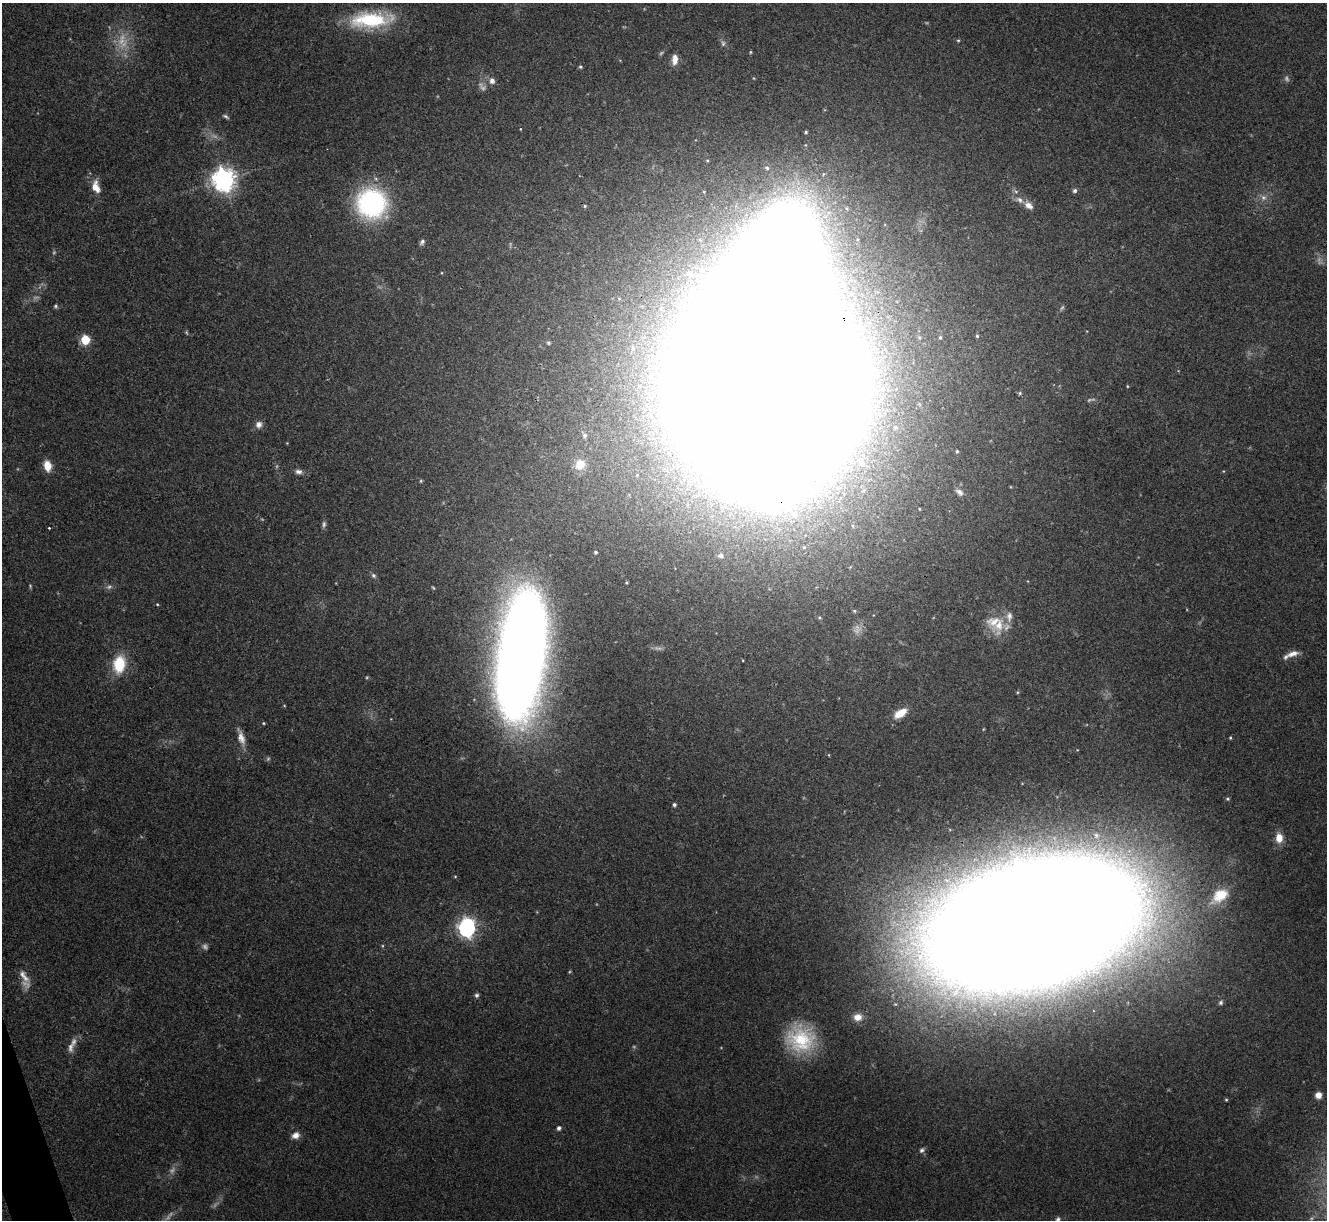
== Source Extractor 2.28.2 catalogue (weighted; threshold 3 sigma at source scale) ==
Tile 7 of 4 x 4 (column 3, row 2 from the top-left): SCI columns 2651-3975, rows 2581-3798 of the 5300 x 5287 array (HDU 1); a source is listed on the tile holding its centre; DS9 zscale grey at full resolution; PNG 1329 x 1222 px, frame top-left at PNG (2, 3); no overlay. Shown black and unused: <1% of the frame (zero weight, under 3 of 4 exposures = <1% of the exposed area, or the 3 px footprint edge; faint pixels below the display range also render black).
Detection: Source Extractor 2.28.2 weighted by HDU 2 'WHT'; one run over the whole footprint, this tile lists its part. Background 0.0571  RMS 0.0056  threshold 0.0253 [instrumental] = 3 sigma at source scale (4.5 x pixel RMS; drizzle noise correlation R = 1.50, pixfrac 1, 0.05/0.05 arcsec/px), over >= 5 px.
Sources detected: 108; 23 too faint to see at this stretch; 2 inside a brighter object's white glare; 1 cosmic-ray / hot-pixel residue — not listed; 4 inside a brighter listed object's ellipse — not listed separately; the other 78 listed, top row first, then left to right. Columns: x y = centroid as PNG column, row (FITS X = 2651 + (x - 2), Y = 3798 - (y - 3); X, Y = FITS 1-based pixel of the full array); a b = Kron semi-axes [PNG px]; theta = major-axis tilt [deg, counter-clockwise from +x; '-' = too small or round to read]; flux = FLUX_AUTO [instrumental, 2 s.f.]
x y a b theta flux
371 20 54 20 4 47
958 40 4 4 - 0.67
723 43 9 6 -80 1.8
750 52 5 3 - 0.59
675 60 13 7 87 4.6
580 67 5 4 - 0.9
492 81 9 8 - 2.9
226 116 9 4 -28 1.2
520 129 4 3 - 0.37
806 132 3 3 - 0.77
767 168 6 5 - 1.5
224 180 8 8 - 500
96 187 16 10 -70 7.4
1075 191 6 6 - 1.3
1263 197 9 8 - 2.7
371 203 31 30 - 87
1028 205 12 7 -39 4.2
585 206 5 4 - 0.84
422 242 8 6 55 1.7
702 269 7 6 - 1.7
689 273 8 7 - 1.9
56 306 6 5 - 0.92
977 336 5 4 - 0.81
940 337 6 4 88 0.96
85 340 6 5 - 34
548 343 4 4 - 0.93
633 348 7 5 -75 1.6
770 386 89 73 -34 7500
1127 386 4 3 - 0.47
1020 393 5 4 - 0.75
259 425 9 8 - 3
584 435 7 6 - 1.6
287 443 3 3 - 0.4
957 451 5 4 - 0.74
580 464 12 11 - 10
863 464 8 6 -74 1.9
47 466 12 8 -78 7.5
298 472 9 6 -2 2.2
421 481 5 4 - 0.61
959 492 11 6 -38 2.2
794 514 11 10 - 6.5
324 524 10 5 83 1.5
804 547 5 4 - 0.8
595 552 5 4 - 0.83
720 556 7 6 - 1.6
373 575 7 5 -45 1.3
433 588 5 3 - 0.53
157 604 4 4 - 0.53
819 618 5 4 - 0.8
999 625 30 14 72 12
1293 654 15 7 15 4
521 655 92 30 83 1300
119 664 18 12 79 22
1018 692 5 3 - 0.54
900 713 16 8 32 8.8
263 723 4 4 - 0.6
241 738 19 8 -73 5.2
1230 738 4 3 - 0.54
829 755 5 3 - 0.43
1228 799 5 4 - 0.81
674 805 4 4 - 1.2
1279 838 11 8 -87 7
455 876 5 3 - 0.51
1220 895 22 13 37 13
1034 923 116 63 14 7900
467 928 9 7 80 230
24 976 23 8 -56 5.7
477 995 6 5 - 1.3
1221 1002 8 6 66 1.4
858 1017 11 9 10 6
801 1039 35 31 -27 39
70 1047 14 8 -90 3.2
1318 1095 6 6 - 4.2
1226 1100 4 3 - 0.59
559 1128 5 4 - 1.8
296 1135 10 8 26 3.8
922 1150 8 6 41 1.6
1058 1219 6 5 - 1.4
Overlapping masked pixels (flux is a lower limit): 2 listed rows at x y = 770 386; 1034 923
Isophote crosses this tile's border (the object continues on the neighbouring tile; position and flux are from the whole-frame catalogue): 1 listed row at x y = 1058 1219